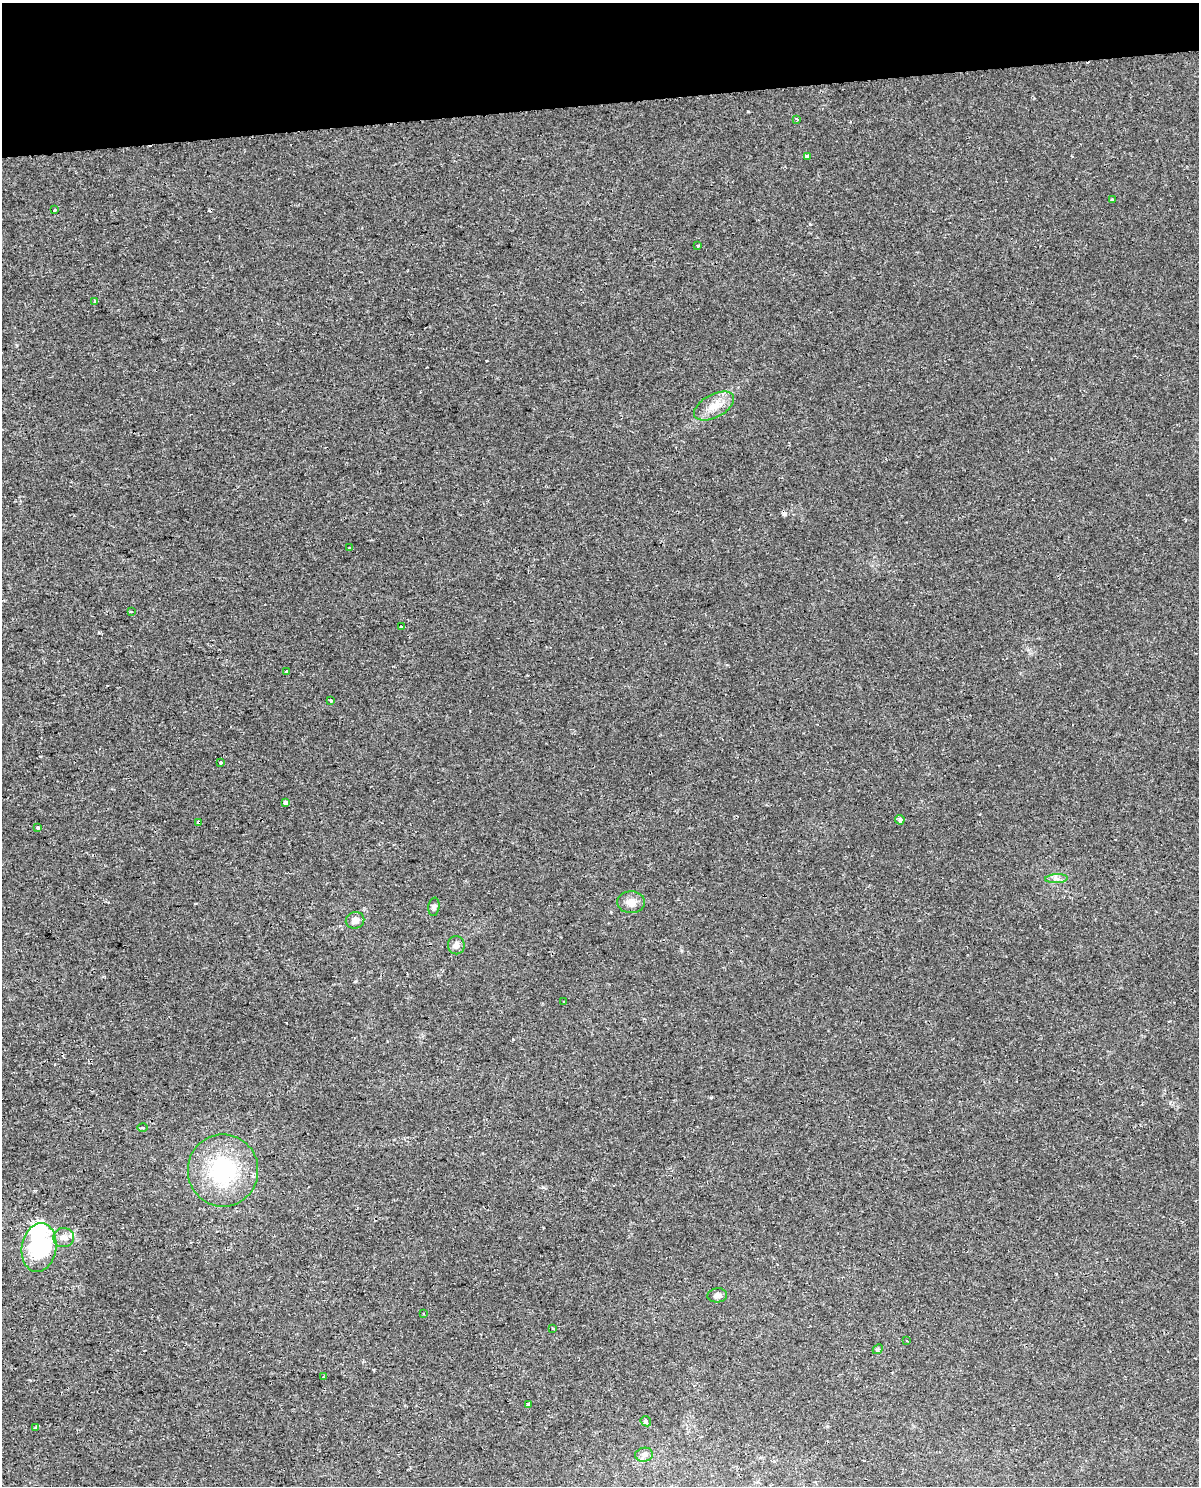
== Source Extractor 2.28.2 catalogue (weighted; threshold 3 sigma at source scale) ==
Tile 3 of 4 x 3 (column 3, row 1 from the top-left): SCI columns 2450-3646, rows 3003-4486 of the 4897 x 4562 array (HDU 1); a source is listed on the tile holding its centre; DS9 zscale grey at full resolution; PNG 1201 x 1488 px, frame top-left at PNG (2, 3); each listed source drawn as its Kron ellipse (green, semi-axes under 4 px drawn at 4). Shown black and unused: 7% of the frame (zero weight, under 2 of 3 exposures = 3% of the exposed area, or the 3 px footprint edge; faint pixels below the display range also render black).
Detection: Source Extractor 2.28.2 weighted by HDU 2 'WHT'; one run over the whole footprint, this tile lists its part. Background 0.00594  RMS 0.003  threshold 0.0137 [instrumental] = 3 sigma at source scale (4.5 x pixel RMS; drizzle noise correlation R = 1.50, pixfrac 1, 0.0396/0.0396 arcsec/px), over >= 5 px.
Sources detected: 43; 1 inside a brighter object's white glare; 3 cosmic-ray / hot-pixel residue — neither listed nor drawn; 2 inside a brighter listed object's ellipse — not listed separately; the other 37 listed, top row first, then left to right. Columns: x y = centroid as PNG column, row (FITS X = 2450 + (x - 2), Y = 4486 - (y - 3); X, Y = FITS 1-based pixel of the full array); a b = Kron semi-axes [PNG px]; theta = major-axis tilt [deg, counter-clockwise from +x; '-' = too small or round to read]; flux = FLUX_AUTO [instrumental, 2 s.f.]
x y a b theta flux
797 119 3 3 - 0.73
808 156 3 3 - 0.84
1112 199 4 4 - 0.29
54 210 3 3 - 0.5
698 246 4 4 - 0.34
95 301 4 3 - 2.6
714 406 22 11 28 4.2
350 548 4 2 - 0.26
131 611 4 2 - 0.31
402 627 3 3 - 0.71
286 672 4 3 - 0.38
330 700 3 3 - 0.26
220 762 3 3 - 1.1
285 803 4 4 - 1.6
900 820 5 4 - 1
199 823 4 3 - 1.3
38 828 3 3 - 0.49
1056 879 11 4 3 1.1
631 902 14 11 3 2.6
434 907 9 5 83 0.7
355 920 9 8 - 1.7
456 945 9 8 - 1.3
564 1001 3 3 - 0.73
142 1128 5 2 - 0.45
223 1170 36 35 - 28
64 1238 10 9 - 2.2
39 1248 24 17 81 30
717 1295 10 7 4 1.1
424 1314 3 2 - 0.35
553 1329 4 2 - 0.21
907 1341 3 2 - 0.22
878 1349 5 4 - 0.35
323 1377 3 2 - 0.29
528 1405 4 3 - 0.58
646 1421 6 4 -47 0.55
36 1428 4 4 - 0.49
644 1455 9 7 10 1.1
Overlapping masked pixels (flux is a lower limit): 2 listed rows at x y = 199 823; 39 1248
Unlisted compact peaks at least as high as the median listed source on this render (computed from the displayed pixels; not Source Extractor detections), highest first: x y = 711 1097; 748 111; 810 224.